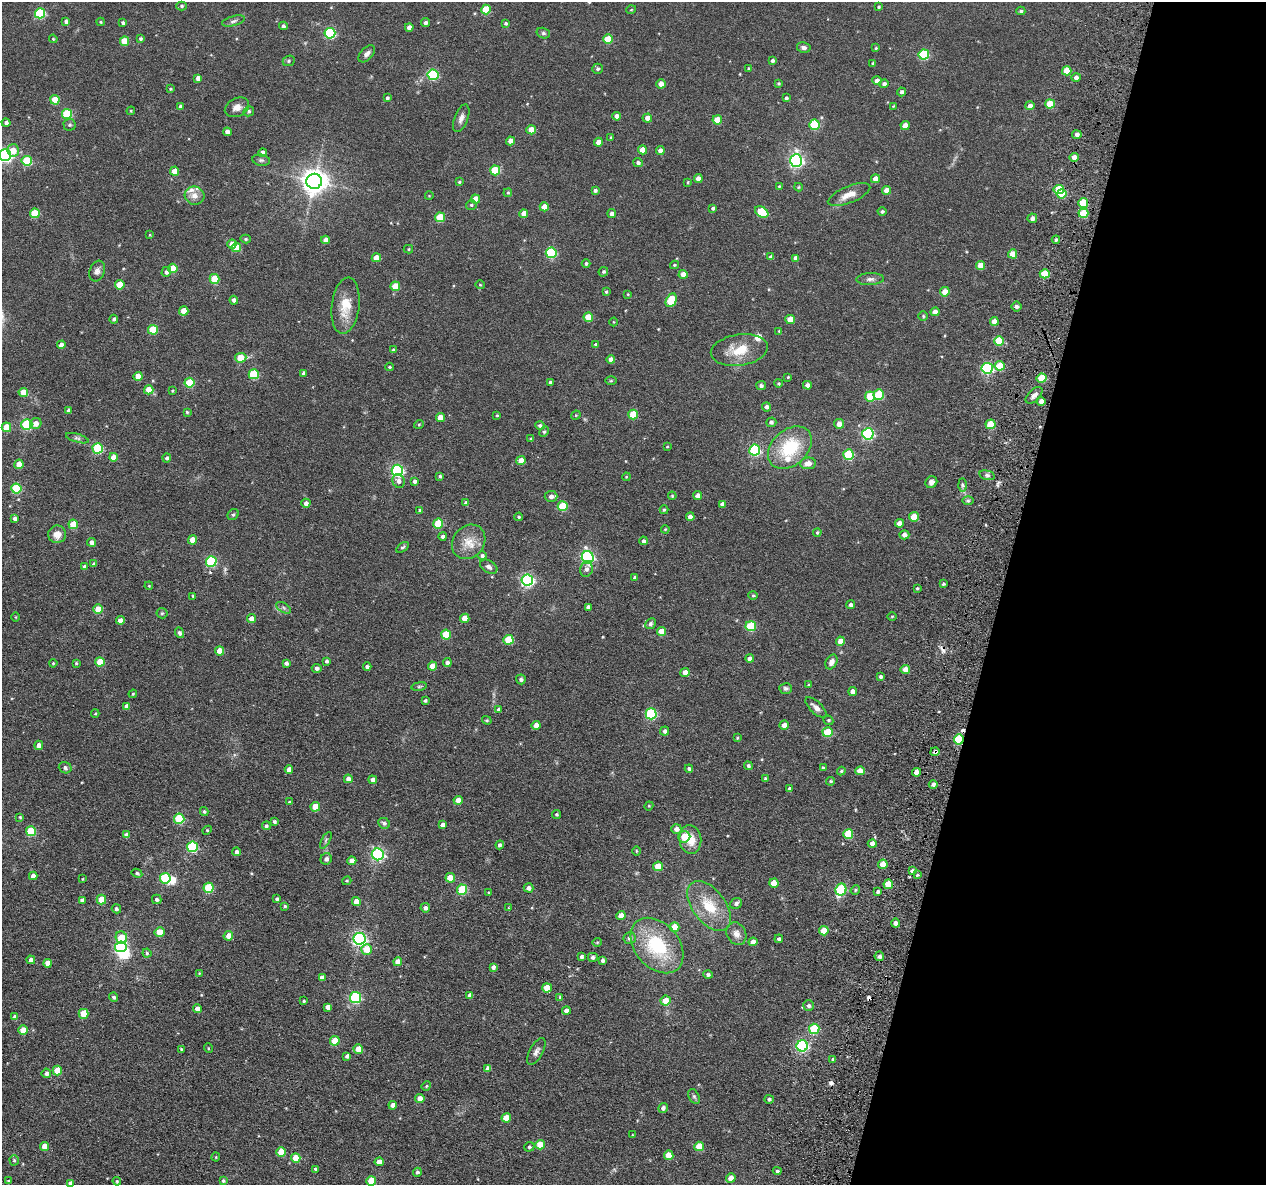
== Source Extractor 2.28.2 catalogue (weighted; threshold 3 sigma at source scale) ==
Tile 8 of 4 x 4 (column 4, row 2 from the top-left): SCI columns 3877-5140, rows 2567-3749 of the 5225 x 5247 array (HDU 1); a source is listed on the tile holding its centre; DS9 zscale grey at full resolution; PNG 1268 x 1187 px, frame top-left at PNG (2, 2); each listed source drawn as its Kron ellipse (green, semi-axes under 4 px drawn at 4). Shown black and unused: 21% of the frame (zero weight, under 3 of 6 exposures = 5% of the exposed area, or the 3 px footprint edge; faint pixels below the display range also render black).
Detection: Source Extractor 2.28.2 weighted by HDU 2 'WHT'; one run over the whole footprint, this tile lists its part. Background 0.0635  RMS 0.0085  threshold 0.0348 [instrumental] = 3 sigma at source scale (4.09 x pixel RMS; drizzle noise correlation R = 1.36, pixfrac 0.8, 0.05/0.05 arcsec/px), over >= 5 px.
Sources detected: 471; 2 inside a brighter object's white glare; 4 cosmic-ray / hot-pixel residue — neither listed nor drawn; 3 inside a brighter listed object's ellipse — not listed separately; the other 462 listed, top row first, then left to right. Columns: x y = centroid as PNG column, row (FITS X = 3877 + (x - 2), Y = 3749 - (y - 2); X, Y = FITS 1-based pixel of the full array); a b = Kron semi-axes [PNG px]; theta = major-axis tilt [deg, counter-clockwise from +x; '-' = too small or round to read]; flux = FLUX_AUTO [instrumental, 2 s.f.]
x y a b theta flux
182 6 5 4 - 1.2
879 7 3 3 - 0.85
486 9 5 5 - 24
631 10 5 3 - 0.61
1021 11 4 4 - 1.3
40 13 5 5 - 53
233 21 12 5 16 2.1
66 22 4 4 - 1.9
101 22 4 4 - 0.86
123 23 4 3 - 1.8
425 23 4 4 - 2
505 23 4 3 - 1.1
283 26 4 4 - 1.8
409 27 4 4 - 4.1
330 33 5 5 - 65
543 33 7 5 -15 1.4
53 39 4 3 - 0.71
141 39 4 4 - 1.3
608 39 5 4 - 19
125 41 5 4 - 15
804 47 7 5 -13 2.1
876 48 4 3 - 0.7
367 54 10 6 46 2.9
924 54 5 5 - 48
772 60 4 3 - 1.5
289 61 6 5 - 1.1
873 63 3 3 - 0.78
598 69 5 5 - 1.5
749 69 4 3 - 1.1
1067 71 4 4 - 13
433 75 5 5 - 48
198 78 4 4 - 3.7
1076 78 4 4 - 2.9
877 81 4 4 - 5
778 83 3 3 - 0.94
661 84 4 4 - 7.7
884 84 4 4 - 2.1
170 89 4 3 - 0.78
902 92 4 4 - 1.7
387 98 4 3 - 1.4
786 98 3 3 - 1.6
55 100 5 4 - 16
1050 104 5 4 - 18
893 106 3 3 - 0.56
1030 106 5 4 - 4.3
180 107 4 4 - 2.1
237 107 13 9 25 4.9
131 111 4 4 - 0.82
249 111 5 5 - 1.4
67 114 5 5 - 38
617 116 4 4 - 4.4
461 118 14 6 69 3.7
647 118 5 4 - 4.8
717 120 5 4 - 14
6 123 4 4 - 2
69 125 6 6 - 1.6
814 125 5 5 - 38
905 125 4 4 - 7.8
531 130 4 4 - 10
227 132 4 4 - 4.4
1077 135 5 4 - 3
611 137 4 3 - 0.76
511 141 4 4 - 5.7
598 142 4 4 - 6.7
13 150 6 6 - 8.5
643 150 4 4 - 9.3
660 150 4 4 - 3.4
262 153 4 4 - 5.2
5 155 6 6 - 150
1074 157 4 4 - 5.9
261 160 9 5 -9 1.8
27 161 5 5 - 35
796 161 6 6 - 160
638 162 5 4 - 1.8
495 170 5 5 - 28
175 171 4 4 - 9.9
698 178 4 4 - 4.1
875 179 4 4 - 6
314 181 7 7 - 770
459 182 3 3 - 0.86
688 182 4 3 - 0.66
779 186 3 3 - 0.7
798 187 4 4 - 0.69
1059 189 5 4 - 25
595 190 4 4 - 1.7
887 190 4 4 - 7.9
508 193 4 3 - 0.86
1061 194 5 4 - 17
849 195 23 8 22 8.5
195 196 10 9 - 5.1
429 196 4 3 - 0.5
475 199 4 4 - 11
1083 203 5 4 - 20
471 205 5 4 - 1.1
544 207 4 4 - 7.5
713 208 4 3 - 1.5
882 211 4 4 - 1.5
762 212 7 5 -30 32
35 213 5 5 - 21
612 213 4 4 - 2.8
1083 213 5 4 - 24
524 214 4 4 - 6.2
440 217 5 5 - 23
1032 218 5 4 - 3
150 235 4 3 - 0.55
246 239 5 4 - 1
326 240 4 4 - 4.6
1056 240 4 4 - 1.5
232 244 4 4 - 7.7
236 248 5 4 - 13
408 249 5 4 - 0.8
551 253 5 5 - 55
1013 254 4 4 - 9.5
771 257 4 4 - 2.4
376 258 4 4 - 9.1
796 258 4 4 - 3.9
586 264 4 4 - 1.5
674 265 4 3 - 0.86
981 266 4 4 - 11
173 268 4 4 - 17
97 271 11 7 70 3
166 272 5 4 - 2.3
603 272 5 4 - 1.2
683 274 4 4 - 6
1045 274 5 4 - 22
215 279 5 5 - 20
870 279 14 6 3 3
120 285 5 4 - 13
480 285 4 4 - 0.73
395 286 4 4 - 14
606 292 4 3 - 0.92
945 292 5 4 - 10
628 294 4 3 - 0.54
234 300 4 4 - 2.2
671 300 7 5 64 28
346 306 28 14 83 17
1017 307 5 5 - 2.1
184 311 4 4 - 10
935 312 4 4 - 5.4
923 316 5 5 - 1.1
588 317 5 4 - 16
114 319 4 4 - 1.5
790 320 5 4 - 13
994 321 4 4 - 6
614 322 4 3 - 0.54
153 330 5 5 - 27
779 331 3 3 - 0.58
999 341 5 5 - 21
596 344 4 3 - 1.2
61 345 4 4 - 5.2
393 350 4 4 - 1.4
739 350 28 15 8 18
241 358 5 5 - 17
611 359 4 4 - 3.6
1000 366 5 5 - 19
390 367 4 3 - 0.92
987 368 5 5 - 91
304 373 4 4 - 2.2
254 374 5 5 - 31
138 376 4 4 - 7.8
788 377 4 3 - 0.6
1042 378 5 4 - 21
611 381 6 4 1 0.89
550 382 4 3 - 1.2
189 383 5 5 - 26
779 383 4 4 - 0.84
807 385 4 4 - 3.1
761 386 5 4 - 1.8
149 390 4 4 - 11
172 390 3 3 - 0.73
23 392 4 4 - 10
879 395 5 5 - 31
1034 395 10 6 45 3.2
870 396 5 5 - 23
1041 401 4 4 - 5.3
767 407 4 4 - 2.2
68 410 4 3 - 1.3
187 412 4 4 - 0.87
633 414 5 5 - 20
497 415 4 4 - 0.81
576 415 5 4 - 0.73
440 417 4 4 - 10
771 422 5 5 - 1.9
36 423 6 5 - 4.4
27 424 5 5 - 56
419 424 5 3 - 0.62
839 424 5 4 - 6.2
991 424 5 4 - 19
540 426 4 4 - 1.7
6 427 5 4 - 15
544 432 5 4 - 1.2
868 434 5 5 - 97
77 438 12 4 -15 1.7
531 439 3 3 - 0.75
667 447 4 3 - 0.53
98 448 5 5 - 47
790 448 25 17 42 38
755 450 5 5 - 69
849 455 5 5 - 45
113 457 4 4 - 7.5
167 458 4 4 - 1.7
521 461 4 4 - 9.4
808 463 8 5 7 5.4
19 464 4 4 - 9.2
397 470 6 5 - 110
987 475 8 4 -15 1.7
440 476 4 4 - 1.1
626 477 4 3 - 0.66
399 481 7 6 - 3
414 482 4 4 - 1.9
931 482 6 5 - 3.2
962 485 6 4 -89 1.6
16 489 5 5 - 38
551 496 6 5 - 3.4
672 496 4 3 - 0.87
698 496 4 4 - 4.8
968 501 6 4 0 1.1
306 503 4 4 - 2.7
466 503 4 4 - 2.7
722 504 4 4 - 2.6
563 506 5 5 - 33
420 510 4 4 - 1.7
664 510 4 3 - 1.2
233 515 6 5 - 1.2
519 517 4 3 - 1
690 517 4 4 - 4.8
914 517 5 5 - 14
15 518 4 3 - 2.3
438 523 5 5 - 28
899 523 4 4 - 4.5
73 524 5 4 - 15
665 529 4 3 - 0.57
817 532 4 3 - 1
57 534 9 8 - 6.2
904 535 5 4 - 3.5
443 536 4 4 - 2.2
192 540 4 4 - 7.8
644 541 4 4 - 1.9
91 542 4 4 - 3.3
469 542 18 15 50 12
402 547 7 4 35 1.2
482 556 5 4 - 1.7
588 557 6 6 - 120
211 561 5 5 - 58
94 564 4 3 - 1.7
84 567 4 4 - 2.4
489 567 9 6 -33 2.6
586 569 8 6 78 2.7
635 577 3 3 - 1.7
527 580 6 5 - 130
943 584 3 3 - 0.98
149 586 4 3 - 0.65
917 588 3 2 - 0.79
753 595 4 4 - 0.9
193 596 3 2 - 0.66
851 605 4 4 - 2.1
588 607 4 3 - 2
284 608 8 4 -32 1.7
98 609 5 4 - 14
162 613 5 5 - 1
892 616 5 3 - 0.7
15 617 4 3 - 0.56
465 618 4 4 - 8.4
251 619 4 4 - 5.9
120 620 4 4 - 5.4
650 624 6 5 - 1.6
751 626 5 5 - 33
661 631 4 4 - 9.4
179 633 5 4 - 1.6
446 634 5 5 - 23
508 640 5 5 - 24
840 641 4 4 - 7.7
220 651 4 4 - 9.7
750 658 4 4 - 3.9
327 661 3 3 - 1.6
100 662 5 4 - 15
831 662 8 5 60 3.7
53 663 4 3 - 0.71
76 663 4 3 - 0.68
286 663 4 4 - 2.2
447 663 4 4 - 2.6
432 666 4 4 - 7
367 667 4 3 - 2
317 668 5 4 - 2.2
905 669 5 4 - 7.1
685 672 4 4 - 4.6
880 677 4 3 - 1.6
521 679 5 5 - 1.9
809 685 4 4 - 1.1
419 686 8 4 8 1.2
786 688 6 5 - 1.7
853 692 4 4 - 4.5
133 694 4 3 - 0.79
425 701 3 3 - 1.1
127 706 4 4 - 4
816 707 13 6 -44 4.1
498 709 4 4 - 1
95 713 4 3 - 0.65
651 714 5 5 - 65
487 720 5 4 - 0.88
828 720 5 4 - 1.2
536 725 4 4 - 5.3
784 725 4 4 - 4.4
665 731 4 4 - 2.2
828 732 5 5 - 26
737 738 4 3 - 0.77
959 739 5 5 - 41
39 745 4 4 - 4
935 752 4 4 - 2.3
748 766 4 4 - 1.5
65 768 6 5 - 1.9
823 768 4 4 - 1.3
689 769 4 4 - 1.7
289 770 4 4 - 5.1
841 771 4 4 - 1
860 771 5 4 - 6.6
916 772 4 4 - 5.6
348 779 4 4 - 3.9
766 779 3 3 - 1.3
373 780 4 4 - 3.1
831 781 4 3 - 1.1
933 784 4 4 - 2.1
789 789 4 3 - 1.7
458 800 4 4 - 8.3
289 802 3 3 - 1.1
649 806 4 4 - 0.73
315 807 5 4 - 13
204 811 4 4 - 1.3
556 814 4 4 - 1.3
20 817 4 4 - 0.78
179 819 5 5 - 40
274 821 4 3 - 1.5
384 823 6 5 - 2.1
443 825 4 4 - 3.3
266 826 4 4 - 1.5
676 829 5 5 - 3.8
207 830 4 4 - 0.84
31 831 5 5 - 33
848 834 5 5 - 27
126 835 4 4 - 3.1
684 837 6 5 - 15
690 839 14 11 -83 12
326 840 9 4 60 1.3
872 844 4 4 - 4
500 845 4 4 - 2
192 847 5 5 - 64
636 851 5 3 - 0.69
237 852 4 4 - 2.3
378 854 6 6 - 120
326 859 6 5 - 2.5
352 861 4 4 - 6
883 864 4 4 - 12
658 866 5 5 - 14
912 871 4 3 - 2.4
137 873 5 4 - 1.3
917 875 4 3 - 0.88
33 876 4 4 - 4
165 878 5 5 - 48
450 878 5 5 - 12
83 879 4 2 - 0.57
347 881 5 4 - 0.83
774 883 5 4 - 11
888 884 5 4 - 17
209 888 5 5 - 31
529 888 5 4 - 2.9
462 890 5 5 - 36
841 890 6 5 - 54
855 890 5 4 - 1.1
489 892 4 3 - 0.7
878 892 4 3 - 1.6
157 899 5 4 - 1.7
277 899 4 3 - 1.5
82 900 4 4 - 2.5
101 900 5 5 - 15
356 902 4 4 - 7
736 903 6 5 - 1.9
285 906 4 4 - 1
709 906 29 16 -53 23
425 908 4 4 - 2.5
509 908 4 4 - 0.7
116 909 5 4 - 1.6
621 916 4 4 - 6.5
895 923 4 4 - 3.1
674 927 5 4 - 14
824 931 5 4 - 14
160 932 5 5 - 14
736 934 12 9 -63 4.9
228 936 5 4 - 5.2
121 937 6 5 - 17
630 938 6 6 - 2.7
359 939 6 6 - 160
779 939 4 4 - 1.7
597 942 4 4 - 0.81
753 942 4 4 - 4.5
657 946 31 22 -49 50
121 947 6 5 - 87
367 949 5 5 - 13
147 953 4 4 - 1.1
879 956 5 4 - 2.3
582 957 4 4 - 1.7
593 957 5 4 - 2.2
31 960 4 4 - 2.9
603 960 4 4 - 2.2
398 962 4 4 - 5.2
48 963 4 4 - 7
493 967 4 4 - 2.4
199 973 4 3 - 0.66
708 975 4 4 - 1.6
322 977 4 4 - 3.4
547 988 5 4 - 13
470 995 4 4 - 3.2
114 997 5 4 - 1.6
560 997 4 4 - 0.97
355 998 5 5 - 68
304 1001 3 3 - 0.83
666 1001 5 5 - 11
809 1005 5 5 - 2.1
328 1007 4 4 - 4.3
197 1009 4 4 - 5.1
566 1010 4 4 - 3.4
84 1014 5 5 - 18
15 1017 4 4 - 3.1
814 1029 5 5 - 34
23 1030 5 4 - 11
335 1041 5 5 - 15
802 1046 5 5 - 91
208 1048 5 3 - 0.61
181 1049 4 2 - 0.59
358 1049 5 4 - 8.8
536 1051 15 6 61 3.4
347 1056 4 4 - 1.8
833 1059 4 4 - 1
488 1068 4 4 - 2.6
57 1070 5 4 - 12
46 1073 5 4 - 2.2
426 1086 5 4 - 0.8
694 1096 8 5 -62 1.6
420 1098 4 4 - 5
769 1099 4 4 - 1.3
393 1105 4 4 - 3.5
663 1108 5 4 - 2.3
506 1118 5 4 - 14
632 1135 4 3 - 0.53
540 1145 5 4 - 13
44 1146 4 4 - 7.7
699 1146 5 5 - 15
529 1147 5 4 - 1.2
281 1152 5 4 - 13
669 1155 4 4 - 11
216 1157 4 4 - 0.7
296 1158 4 4 - 12
14 1160 5 4 - 1
379 1162 4 4 - 5.9
316 1169 4 3 - 1.5
777 1171 4 4 - 1.4
417 1172 4 4 - 1.8
731 1178 5 4 - 7.3
223 1180 4 4 - 1.3
8 1181 4 3 - 0.7
117 1181 4 4 - 0.84
371 1181 5 5 - 15
70 1183 4 4 - 2.7
Overlapping masked pixels (flux is a lower limit): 3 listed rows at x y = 959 739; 935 752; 895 923
Isophote crosses this tile's border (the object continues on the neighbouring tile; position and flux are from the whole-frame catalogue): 3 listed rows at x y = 5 155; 371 1181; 70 1183